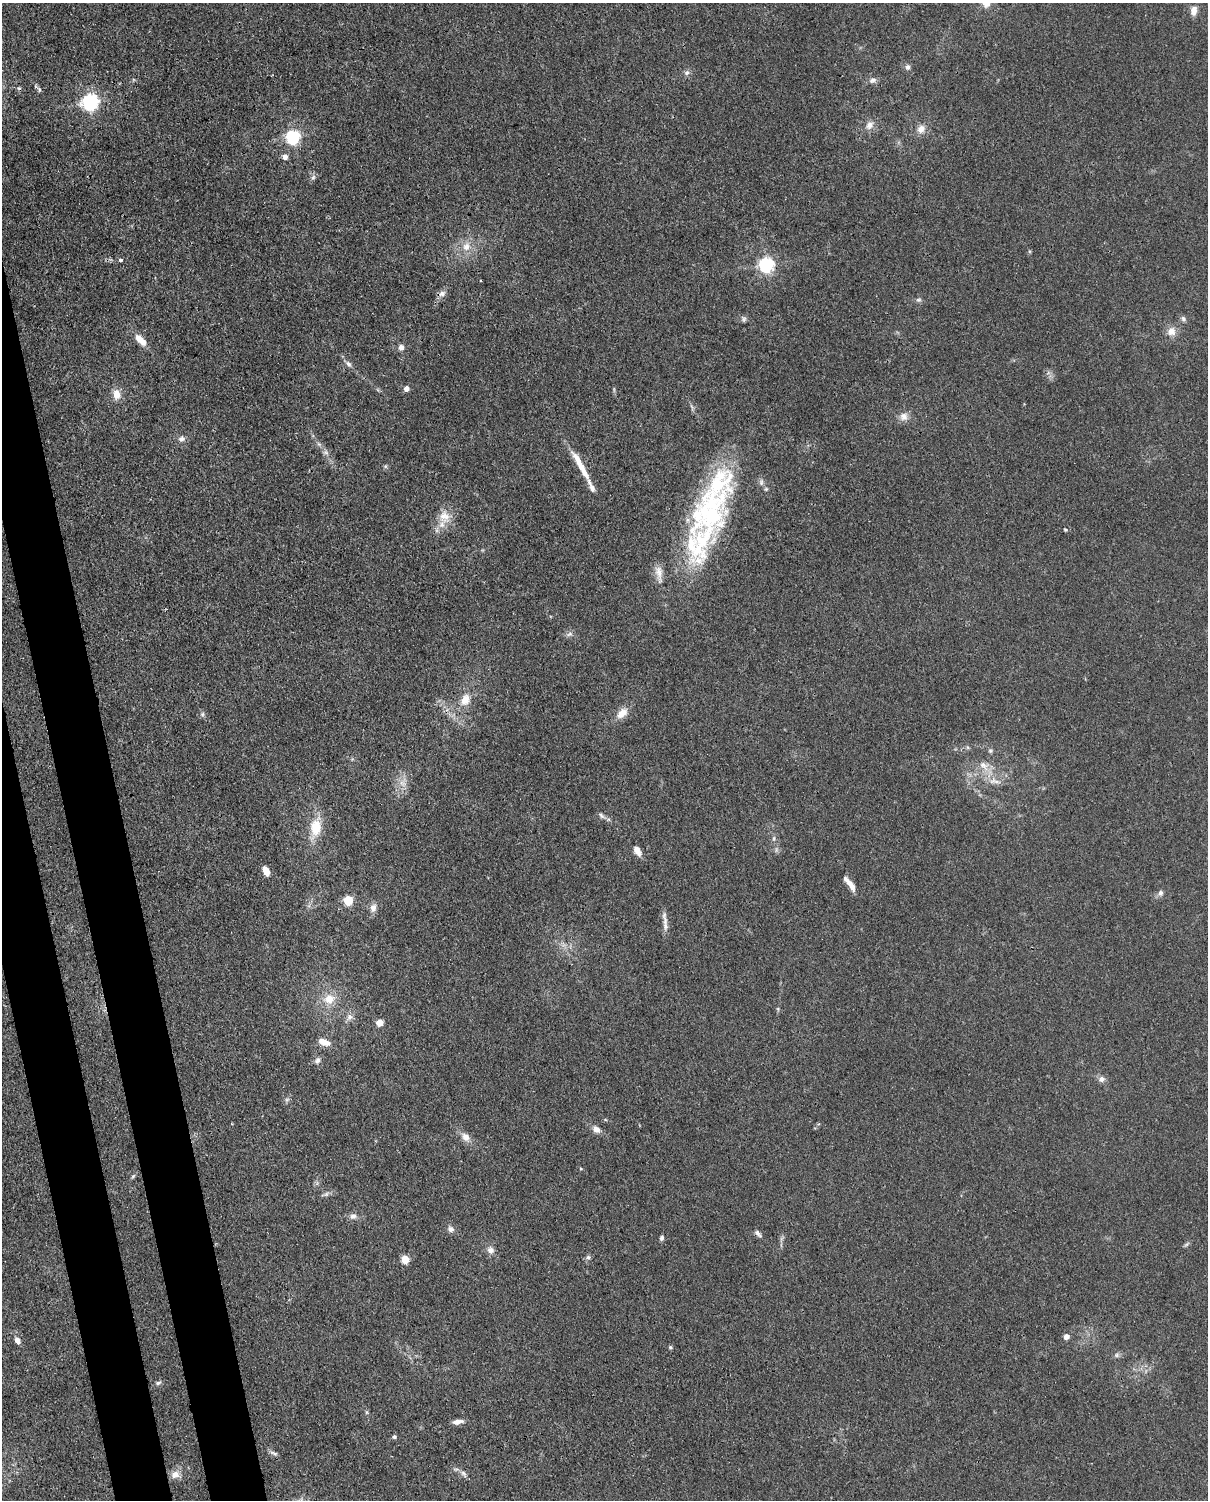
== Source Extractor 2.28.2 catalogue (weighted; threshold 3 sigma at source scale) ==
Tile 7 of 4 x 3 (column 3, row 2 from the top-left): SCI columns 2504-3709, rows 1652-3149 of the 5004 x 4912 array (HDU 1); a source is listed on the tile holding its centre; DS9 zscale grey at full resolution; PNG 1210 x 1502 px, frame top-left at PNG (2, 3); no overlay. Shown black and unused: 6% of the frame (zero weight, under 3 of 4 exposures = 7% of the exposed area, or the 3 px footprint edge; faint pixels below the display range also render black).
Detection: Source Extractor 2.28.2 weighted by HDU 2 'WHT'; one run over the whole footprint, this tile lists its part. Background 0.0294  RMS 0.0028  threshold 0.0124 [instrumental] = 3 sigma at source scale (4.5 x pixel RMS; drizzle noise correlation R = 1.50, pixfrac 1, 0.05/0.05 arcsec/px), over >= 5 px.
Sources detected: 94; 2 too faint to see at this stretch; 1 cosmic-ray / hot-pixel residue — not listed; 8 inside a brighter listed object's ellipse — not listed separately; the other 83 listed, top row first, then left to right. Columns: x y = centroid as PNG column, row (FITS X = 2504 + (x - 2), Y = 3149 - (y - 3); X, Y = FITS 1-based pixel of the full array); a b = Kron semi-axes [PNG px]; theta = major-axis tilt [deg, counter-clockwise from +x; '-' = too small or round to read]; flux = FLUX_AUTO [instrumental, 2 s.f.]
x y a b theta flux
1194 10 9 6 81 2.6
908 67 7 6 - 0.85
687 72 8 7 - 0.88
873 80 10 8 13 1.1
39 90 7 4 -90 0.41
90 102 7 6 - 95
869 125 12 10 55 2
921 129 12 10 54 2.2
293 137 6 6 - 64
285 157 6 6 - 1.8
313 177 9 6 62 0.76
466 246 13 10 65 3
120 260 4 4 - 0.8
766 265 6 6 - 73
442 294 10 7 24 1.2
919 300 8 6 1 0.63
744 319 8 6 -83 0.66
1183 319 8 7 - 0.75
1171 331 12 12 - 2.4
141 340 16 8 -45 3.4
401 347 7 6 - 1.1
348 364 9 6 -44 1
406 388 5 5 - 1.9
117 394 14 10 -83 2.8
692 407 10 3 -78 0.53
904 417 12 11 - 2
182 439 10 8 20 1.2
325 452 8 6 -11 0.81
385 466 5 5 - 0.43
581 467 41 8 -58 5
766 489 6 5 - 0.4
444 517 19 18 - 4.8
1065 530 4 3 - 0.3
700 542 75 41 64 40
569 634 9 5 25 0.79
465 700 15 10 68 3.6
622 713 16 9 42 3.3
202 714 6 5 - 0.59
990 751 7 5 -21 0.52
983 766 17 9 -49 2.9
994 781 19 8 -7 2.5
403 784 12 7 -29 1.7
601 816 11 5 -38 0.84
316 827 16 10 83 8
774 838 6 4 89 0.49
637 850 10 6 -62 2.3
266 871 10 5 -65 3.1
851 885 16 6 -56 2.3
1160 893 8 7 - 0.93
348 900 5 5 - 16
373 908 12 9 78 1.6
665 926 12 7 88 1.4
329 999 17 14 16 4.7
778 1009 6 4 -72 0.34
349 1017 10 8 73 1.4
380 1023 5 5 - 5.6
324 1042 14 7 -19 2.9
317 1060 8 7 - 1
1101 1079 8 8 - 1.2
596 1129 12 8 -42 1.7
466 1137 10 8 -55 2.2
581 1169 5 3 - 0.27
133 1176 7 4 45 0.46
326 1194 7 6 - 0.72
353 1216 9 8 - 1.3
451 1229 9 7 -37 1.1
758 1233 12 5 -49 0.85
662 1238 7 5 71 0.69
1187 1244 9 4 41 0.5
490 1250 10 9 - 1.5
588 1257 6 6 - 0.62
405 1259 5 5 - 9.8
1066 1336 4 4 - 2.2
17 1340 7 5 -52 1.6
670 1347 5 4 - 0.36
1117 1355 7 6 - 0.68
158 1383 8 5 11 0.65
367 1412 6 4 -60 0.39
457 1422 11 5 8 1.8
394 1437 5 5 - 0.52
274 1453 12 5 -23 0.76
463 1473 9 6 -45 0.95
175 1474 11 9 21 2.1